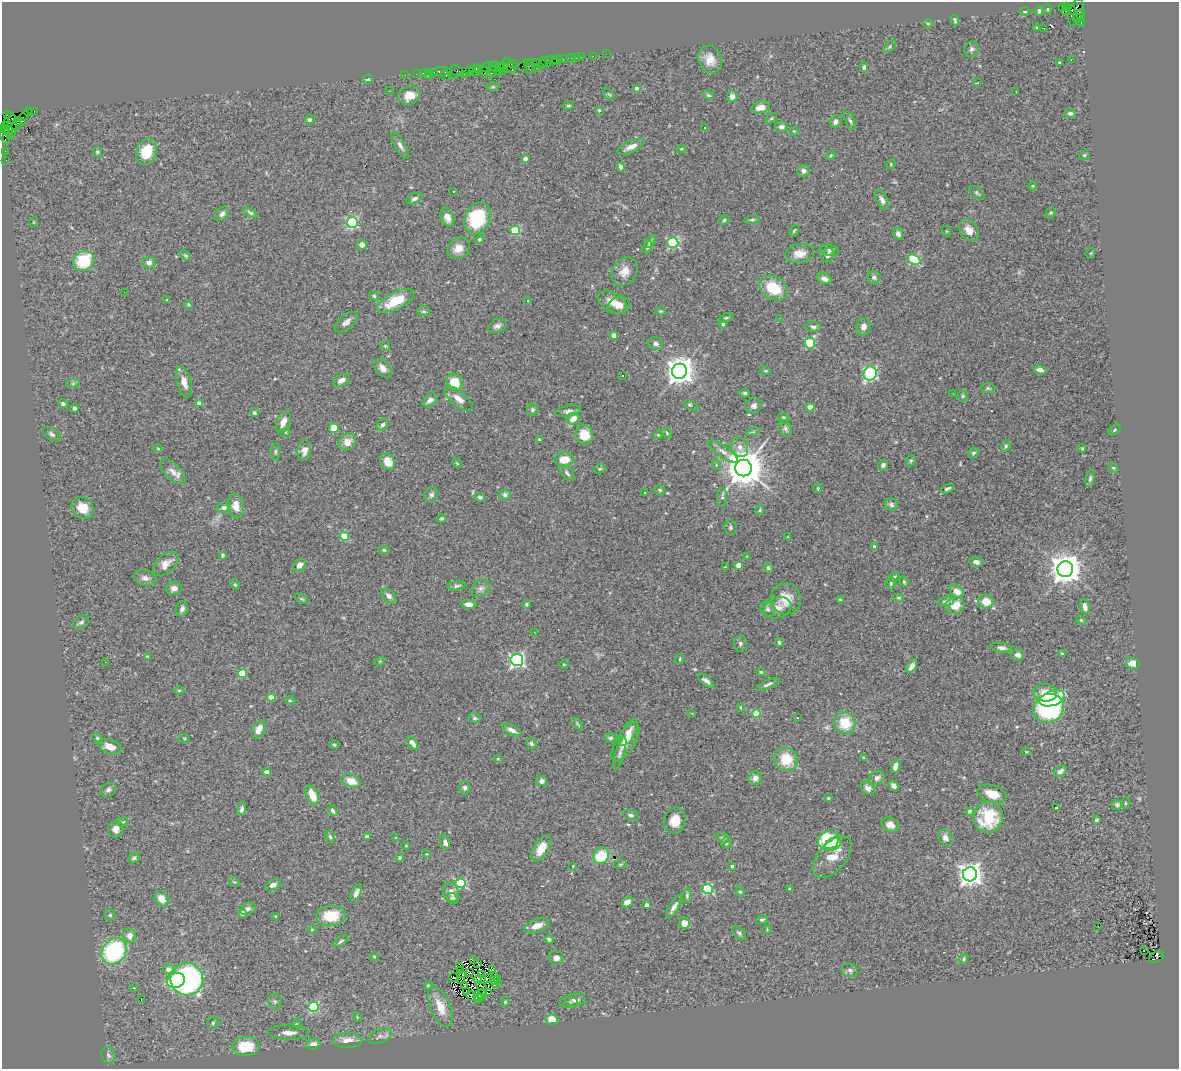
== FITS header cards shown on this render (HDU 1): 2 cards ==
NAXIS1  =                 1177
NAXIS2  =                 1067

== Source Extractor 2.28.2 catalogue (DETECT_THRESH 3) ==
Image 1177 x 1067 px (HDU 1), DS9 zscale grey, 1 PNG px = 1 image px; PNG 1181 x 1071 px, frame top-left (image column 1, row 1067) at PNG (2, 2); each listed source drawn as its Kron ellipse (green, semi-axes under 4 px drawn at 4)
Background 1.07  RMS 0.056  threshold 0.169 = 3 sigma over >= 5 px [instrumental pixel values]
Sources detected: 459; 6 with non-positive FLUX_AUTO (blend fragments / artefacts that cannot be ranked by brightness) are neither listed nor drawn; the other 453 listed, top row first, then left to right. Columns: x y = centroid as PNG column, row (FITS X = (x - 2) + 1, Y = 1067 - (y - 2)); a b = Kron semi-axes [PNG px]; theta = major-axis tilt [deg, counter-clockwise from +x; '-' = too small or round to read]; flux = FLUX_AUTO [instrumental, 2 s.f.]
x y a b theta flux
1062 7 3 2 - 360
1066 7 4 3 - 31
1048 9 5 2 - 3.1
1072 10 4 3 - 290
1025 11 5 3 - 4.3
1039 11 4 3 - 6.2
1065 11 2 2 - 9.5
1076 12 13 7 72 710
1080 14 5 3 - 430
1078 18 5 3 - 63
955 20 5 3 - 6.3
1081 22 4 3 - 82
928 24 5 3 - 4.4
1037 28 3 3 - 4.3
1044 29 2 2 - 2.4
890 46 8 4 46 6.5
972 49 8 7 - 11
606 54 2 2 - 15
593 56 3 2 - 14
581 57 2 2 - 34
571 58 5 3 - 110
576 58 2 2 - 13
563 59 2 2 - 15
710 59 14 11 -72 46
1071 59 3 2 - 4.4
551 60 7 3 -4 69
557 60 6 3 31 100
530 62 3 3 - 60
536 62 3 2 - 57
545 62 6 4 -34 280
527 63 4 3 - 85
1060 63 3 3 - 6.7
513 64 4 3 - 130
542 64 3 2 - 89
494 66 5 3 - 160
509 66 8 4 -60 240
522 66 2 2 - 60
486 67 6 3 28 94
864 67 5 4 - 6.4
476 68 3 2 - 85
499 68 4 3 - 240
503 68 6 3 73 170
530 68 5 3 - 130
536 68 2 2 - 42
472 69 4 2 - 65
441 71 10 3 0 210
457 71 7 5 -32 130
482 71 10 4 -31 330
499 71 5 3 - 280
429 72 3 2 - 44
434 72 3 3 - 120
469 72 3 2 - 49
477 72 4 3 - 290
492 72 6 3 64 110
423 73 2 2 - 22
416 74 2 2 - 34
464 74 2 2 - 68
405 75 2 2 - 24
453 75 3 3 - 140
428 76 3 2 - 92
446 76 5 3 - 93
368 79 5 4 - 14
977 83 4 2 - 4.9
493 87 6 4 1 4.9
636 88 3 3 - 12
389 91 3 2 - 4
1016 91 3 2 - 5.2
609 94 7 3 -48 4.3
708 95 5 4 - 5.4
409 96 11 9 21 44
732 96 6 5 - 20
568 106 5 3 - 4.5
761 107 9 6 15 43
599 110 4 3 - 7.5
34 111 3 2 - 45
28 112 4 2 - 68
1070 113 6 4 10 8.7
7 114 3 2 - 17
24 116 6 2 44 36
771 118 6 4 31 5.7
12 119 4 3 - 170
310 120 5 4 - 9
20 121 6 4 -14 230
836 121 7 5 57 17
850 121 10 4 -66 8.4
6 125 3 2 - 36
16 125 5 3 - 300
10 126 13 6 -89 440
781 127 6 5 - 12
704 128 3 3 - 12
5 129 5 3 - 61
9 131 5 3 - 120
794 131 4 4 - 3.5
5 135 10 4 -78 270
400 146 15 5 -59 16
631 147 14 5 23 27
681 149 4 4 - 3.9
5 151 2 2 - 18
97 152 5 4 - 7.2
146 152 14 10 71 91
831 155 5 3 - 4
1084 155 5 4 - 4.9
525 159 4 3 - 19
6 160 2 2 - 21
891 164 5 4 - 4.1
621 167 4 4 - 26
803 171 6 6 - 13
1032 186 4 3 - 2.9
454 191 3 3 - 16
977 193 9 5 -42 7.1
414 199 8 5 25 12
882 200 11 5 -65 14
250 213 8 4 -29 7.5
1051 213 5 4 - 4.9
222 214 8 5 49 13
447 217 10 6 -67 28
477 218 16 12 66 250
724 220 6 4 19 6.6
752 220 8 4 7 5.9
34 222 5 3 - 2.6
352 223 5 5 - 420
515 230 5 4 - 190
969 230 12 8 -57 33
794 231 6 4 54 5.5
946 231 5 3 - 3.2
898 234 6 5 - 11
479 239 4 4 - 8.2
650 241 7 4 51 7.2
673 243 5 5 - 440
362 245 5 5 - 15
647 247 6 4 62 7.4
459 248 12 10 41 39
829 250 10 5 -11 11
1091 253 5 3 - 3
799 254 14 9 7 42
186 255 6 4 -37 5.6
828 255 7 6 - 14
914 260 7 4 -23 290
83 261 11 9 35 160
149 262 6 6 - 18
624 271 15 12 54 42
874 277 6 6 - 11
824 279 7 4 -25 19
773 288 15 11 -30 120
124 292 2 2 - 27
374 296 5 5 - 5.9
166 300 4 2 - 2.1
396 301 20 8 26 120
527 301 3 3 - 6.2
612 302 16 9 -30 42
188 304 4 4 - 5
619 305 11 8 15 26
423 311 6 5 - 6.8
661 311 5 4 - 4.3
726 318 7 4 24 6
779 318 3 2 - 3.6
346 322 13 7 39 19
723 324 4 4 - 7.5
497 326 10 6 22 15
813 327 8 5 -6 10
863 327 9 7 80 21
614 335 4 4 - 21
656 343 8 6 -12 14
810 343 6 5 - 220
385 346 5 5 - 5.3
383 368 11 7 -49 25
1040 370 7 4 -10 19
679 371 7 7 - 4700
765 371 5 3 - 3.6
870 373 7 6 - 440
622 375 3 2 - 4.9
341 380 9 5 27 20
184 382 16 7 -74 33
454 382 9 7 -55 96
73 383 7 4 2 7.3
988 388 7 5 0 6.9
745 393 5 4 - 6.8
953 394 2 2 - 3.4
963 396 5 5 - 5.9
458 399 17 7 -38 35
430 400 8 5 32 20
199 403 4 4 - 23
63 404 4 4 - 9.9
691 405 8 4 -27 9.2
754 406 8 7 - 14
810 407 4 4 - 56
74 408 4 4 - 10
533 410 5 5 - 8.1
568 411 13 5 11 14
254 413 5 4 - 14
784 418 6 5 - 5.6
573 419 6 5 - 40
283 422 12 6 67 29
383 425 6 5 - 8.9
334 428 5 5 - 59
785 428 9 6 -66 11
1114 430 7 3 37 4.3
753 432 6 4 18 5
286 433 5 4 - 5.2
667 433 6 4 -59 5.4
52 434 10 5 -31 10
584 435 10 8 -64 71
658 435 4 3 - 4.2
539 439 3 3 - 6.2
347 442 9 8 - 36
1006 446 6 4 62 5.6
740 447 10 8 -66 22
1082 448 4 4 - 3.7
158 449 4 3 - 2.9
275 451 8 4 90 6.4
304 451 10 7 87 21
723 451 17 5 -34 22
973 453 5 4 - 6.6
564 459 10 7 0 56
911 461 6 4 68 5.7
388 462 9 7 -58 51
457 463 5 3 - 4.2
716 465 5 4 - 5.5
883 465 5 5 - 12
743 468 8 8 - 12000
1113 468 5 4 - 5
600 469 6 4 20 4.8
173 472 16 7 -44 28
567 473 10 5 -48 9.5
1090 479 8 4 81 8.5
818 488 5 4 - 3.6
947 489 7 4 27 9.8
660 490 5 4 - 6.1
644 493 3 2 - 3.5
431 495 7 6 - 10
505 495 6 5 - 11
480 497 5 4 - 8.9
722 497 9 5 -89 9.3
891 505 7 6 - 10
236 506 12 8 -80 36
224 507 7 5 10 13
83 508 11 10 - 61
760 510 5 4 - 4.4
441 519 5 4 - 6
730 527 7 6 - 7.7
345 536 4 4 - 160
788 537 4 3 - 3
874 547 4 3 - 15
384 550 5 4 - 7.8
222 555 4 3 - 5
747 556 3 2 - 34
976 562 7 4 -19 13
166 564 15 9 43 32
300 565 7 5 43 26
738 565 4 4 - 47
725 567 4 3 - 3.2
768 568 5 4 - 7.3
1065 569 8 7 - 6300
894 577 6 4 31 5.2
145 578 11 7 -11 19
904 581 5 3 - 5.3
891 583 6 4 -88 5.4
235 585 5 3 - 4.7
457 586 9 4 7 8.3
174 588 8 7 - 20
481 588 10 7 43 17
957 591 7 6 - 29
389 596 8 6 -42 19
898 598 5 3 - 5.2
302 599 7 4 -26 4.8
786 599 15 15 - 72
840 599 4 4 - 5.5
946 601 8 5 8 13
986 602 7 7 - 49
469 604 8 4 -6 21
527 604 4 4 - 5.4
955 605 10 8 10 56
1085 607 7 5 -78 19
777 608 14 10 20 34
182 609 8 6 71 12
768 609 8 7 - 12
1081 620 5 4 - 4
81 622 8 6 30 11
534 632 2 2 - 2.6
779 643 4 4 - 7.9
740 644 8 6 88 9.5
1002 648 11 5 -10 13
1062 654 4 2 - 4.4
1018 655 7 5 -14 16
147 656 3 2 - 3
680 659 5 2 - 3.8
517 660 6 6 - 850
380 661 5 3 - 3.1
105 662 3 2 - 3.1
1133 663 7 5 -14 35
564 664 4 3 - 3.1
912 666 7 4 59 25
761 672 4 4 - 4.5
243 673 4 4 - 150
706 681 10 4 -38 14
768 684 13 4 24 11
179 690 4 4 - 4.1
1045 693 12 9 -7 58
271 697 4 3 - 47
1052 698 13 7 18 100
290 701 5 3 - 4.5
741 707 3 2 - 3.8
1048 708 16 14 29 750
692 713 2 2 - 3
756 714 4 4 - 130
798 717 3 2 - 5.8
474 718 6 5 - 6.4
845 723 11 10 - 100
577 724 7 3 -46 4.9
259 729 10 6 64 30
512 730 10 5 -27 20
628 733 15 6 60 34
97 738 5 4 - 6.7
184 738 5 3 - 3.9
610 738 6 4 7 7.6
625 742 21 9 58 49
413 743 7 4 -55 21
531 743 5 5 - 11
334 745 5 3 - 4.1
110 746 12 6 -19 34
1026 752 4 4 - 3.7
620 753 17 4 73 12
864 758 4 3 - 3.7
498 759 5 3 - 3.5
786 759 12 11 - 100
896 766 6 4 70 20
1060 771 7 5 36 16
267 772 4 4 - 17
755 778 7 6 - 20
877 778 8 6 29 15
351 781 10 6 -20 51
542 781 5 5 - 12
894 786 5 4 - 15
465 788 7 5 -90 9.7
868 788 7 6 - 17
108 790 8 6 30 12
992 794 15 8 -18 57
312 795 11 5 -66 66
828 798 4 3 - 3
1125 803 6 4 -89 4.7
1117 805 5 5 - 8
1056 808 4 3 - 9.2
242 809 6 4 80 12
333 810 5 4 - 22
970 811 4 3 - 15
631 815 8 5 -16 8.8
988 817 15 15 - 190
675 820 13 10 75 53
1096 820 4 3 - 6.8
123 822 6 4 8 6.2
890 825 9 7 -25 26
116 829 8 7 - 21
330 837 6 4 -71 6.4
367 837 4 4 - 30
396 838 3 3 - 2.7
723 838 7 5 -18 8.3
945 838 8 7 - 19
828 840 10 9 - 220
445 842 7 4 -69 14
726 843 6 5 - 5.3
833 844 8 6 26 110
406 846 4 3 - 2.5
541 849 14 7 60 52
426 854 4 3 - 3.1
601 856 8 7 - 160
832 857 25 14 49 76
134 858 6 4 42 8.8
399 858 5 4 - 5.8
620 864 7 3 9 4.9
573 866 3 3 - 2.9
732 866 4 3 - 9.2
970 874 7 7 - 3100
234 882 6 3 -41 4.7
461 883 5 5 - 310
273 885 8 5 24 14
708 889 5 5 - 270
789 889 4 3 - 4.3
451 892 10 7 -68 25
740 892 5 4 - 4.5
356 893 9 4 64 19
687 895 8 4 85 7.1
452 898 6 5 - 12
162 899 8 6 -58 44
627 902 6 5 - 25
646 905 4 3 - 17
674 907 13 4 60 18
248 909 8 6 28 13
242 913 4 4 - 37
110 915 5 5 - 6.1
276 916 3 3 - 4.6
331 916 15 10 5 98
762 920 6 4 3 8.4
684 923 6 5 - 34
537 926 13 6 21 30
1098 926 2 2 - 10
312 929 4 4 - 3.8
767 929 4 4 - 3.6
739 933 8 5 -43 8.4
130 935 7 6 - 24
549 939 4 3 - 8.7
341 941 8 4 36 7.2
114 951 14 11 52 410
1144 951 2 2 - 5.3
374 956 4 4 - 4.2
1156 957 8 5 26 460
556 958 8 7 - 18
964 959 5 4 - 5.4
474 960 2 2 - 3.4
478 964 3 2 - 3.2
459 966 2 2 - 1.9
168 969 5 4 - 23
493 970 3 2 - 6
850 970 8 6 -15 11
461 971 2 2 - 3.7
470 973 2 2 - 4.4
463 974 2 2 - 3
482 975 3 2 - 2.2
453 978 5 2 - 3.7
187 979 16 16 - 880
480 979 6 3 9 7.3
487 979 6 2 33 2.1
495 979 6 3 -90 7.8
498 979 3 2 - 6.2
176 980 9 7 19 140
461 981 4 2 - 1.8
495 984 4 2 - 3.4
464 985 3 2 - 5.7
428 986 4 3 - 3.4
481 986 6 2 -38 3.3
134 988 4 2 - 2.6
466 992 2 2 - 2.5
488 993 3 2 - 4.2
482 994 5 2 - 5.2
471 996 5 4 - 1.6
478 997 5 3 - 3
482 998 3 2 - 2.9
141 1000 3 2 - 25
576 1000 10 6 1 19
275 1001 7 7 - 9.1
505 1002 4 4 - 4.7
569 1002 9 5 4 8.7
314 1007 5 5 - 340
440 1007 21 10 -68 66
357 1017 5 4 - 4.1
552 1020 6 5 - 60
213 1023 5 5 - 6.6
296 1024 6 4 61 6.5
289 1033 20 7 -1 37
380 1036 12 6 21 17
348 1040 15 7 -1 45
313 1044 7 5 5 28
246 1046 14 9 5 150
108 1055 8 7 - 9.6
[6 non-positive-flux detections neither listed nor drawn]